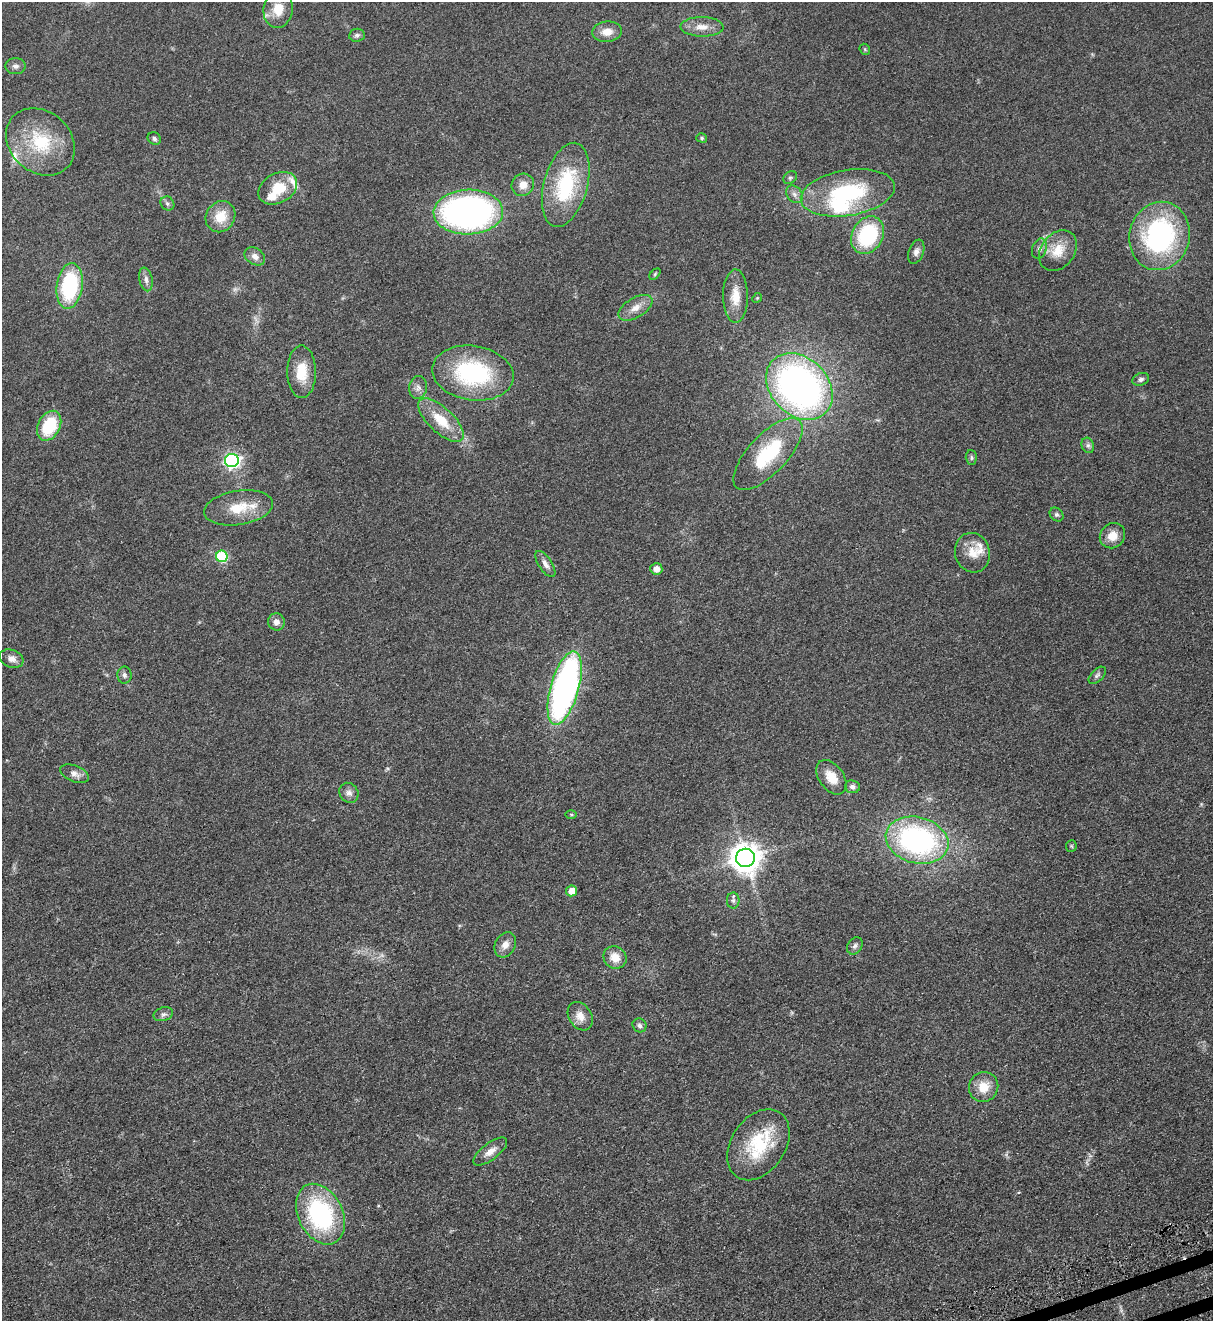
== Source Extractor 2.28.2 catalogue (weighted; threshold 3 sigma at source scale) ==
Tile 6 of 4 x 4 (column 2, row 2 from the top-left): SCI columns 1525-2735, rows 2692-4010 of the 5347 x 5383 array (HDU 1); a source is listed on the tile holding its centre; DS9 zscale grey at full resolution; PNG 1215 x 1323 px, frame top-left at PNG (2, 2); each listed source drawn as its Kron ellipse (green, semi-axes under 4 px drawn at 4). Shown black and unused: <1% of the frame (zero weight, under 3 of 5 exposures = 4% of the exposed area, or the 3 px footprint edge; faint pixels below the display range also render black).
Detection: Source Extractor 2.28.2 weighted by HDU 2 'WHT'; one run over the whole footprint, this tile lists its part. Background 0.0758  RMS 0.0069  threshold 0.0309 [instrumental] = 3 sigma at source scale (4.5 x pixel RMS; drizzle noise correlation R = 1.50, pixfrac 1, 0.05/0.05 arcsec/px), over >= 5 px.
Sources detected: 81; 2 too faint to see at this stretch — neither listed nor drawn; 6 inside a brighter listed object's ellipse — not listed separately; the other 73 listed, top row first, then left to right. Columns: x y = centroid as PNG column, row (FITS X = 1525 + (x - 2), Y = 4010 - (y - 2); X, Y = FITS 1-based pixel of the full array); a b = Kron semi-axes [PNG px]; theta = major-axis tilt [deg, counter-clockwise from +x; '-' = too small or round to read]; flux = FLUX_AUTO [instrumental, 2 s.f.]
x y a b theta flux
278 9 18 14 81 12
702 27 21 10 -1 7.1
607 32 15 10 6 7
357 35 8 6 8 1.7
865 49 6 5 - 0.79
15 66 10 8 0 2.5
702 138 5 4 - 1
154 139 7 6 - 1.6
40 142 37 30 -42 38
790 178 7 5 41 1.3
523 185 11 11 - 6.2
566 185 43 21 75 50
278 188 21 15 30 19
848 193 47 23 9 62
794 194 9 7 -52 2.7
167 203 7 6 - 1.6
468 212 35 22 2 230
220 217 16 14 56 13
868 235 20 15 60 49
1160 236 34 30 75 100
1039 249 10 7 71 2.9
1058 251 22 16 51 14
916 252 12 7 70 3
255 256 11 8 -33 3.8
655 274 7 4 46 0.84
146 279 12 6 -78 2.8
70 286 23 13 82 56
736 296 26 12 -89 12
757 298 5 4 - 0.71
635 308 19 10 31 6.5
302 372 26 14 -90 16
473 373 41 27 -8 72
1141 379 9 6 18 1.9
799 386 37 28 -45 270
418 387 11 9 81 3.3
441 420 29 12 -43 18
49 426 16 11 62 28
1088 445 8 6 -69 1.7
768 454 46 19 47 40
971 458 7 5 -89 1.3
232 460 7 6 - 170
238 508 35 17 9 19
1057 514 7 6 - 1.6
1112 536 13 12 - 7.2
972 553 20 17 -75 10
222 556 6 5 - 43
545 564 15 6 -56 3.7
656 569 6 6 - 4.7
276 622 8 8 - 3.6
11 659 12 8 -21 3.9
124 675 8 7 - 2.1
1097 675 10 6 45 1.8
565 688 38 14 74 210
75 774 15 8 -22 3.7
831 777 19 12 -54 9.9
852 787 7 6 - 2.3
349 793 10 9 - 3.2
571 814 5 4 - 0.72
917 840 32 23 -15 140
1071 846 6 5 - 0.82
745 858 9 9 - 950
572 891 5 5 - 7.3
733 901 8 6 -90 1.8
505 945 13 10 61 4.9
855 946 9 7 58 2.1
615 957 12 10 -40 8.1
163 1014 10 7 16 2.1
580 1016 15 11 -58 6.3
639 1025 7 6 - 2.1
984 1087 15 14 - 10
758 1145 39 27 56 40
490 1151 20 8 37 5.6
320 1214 32 22 -63 80